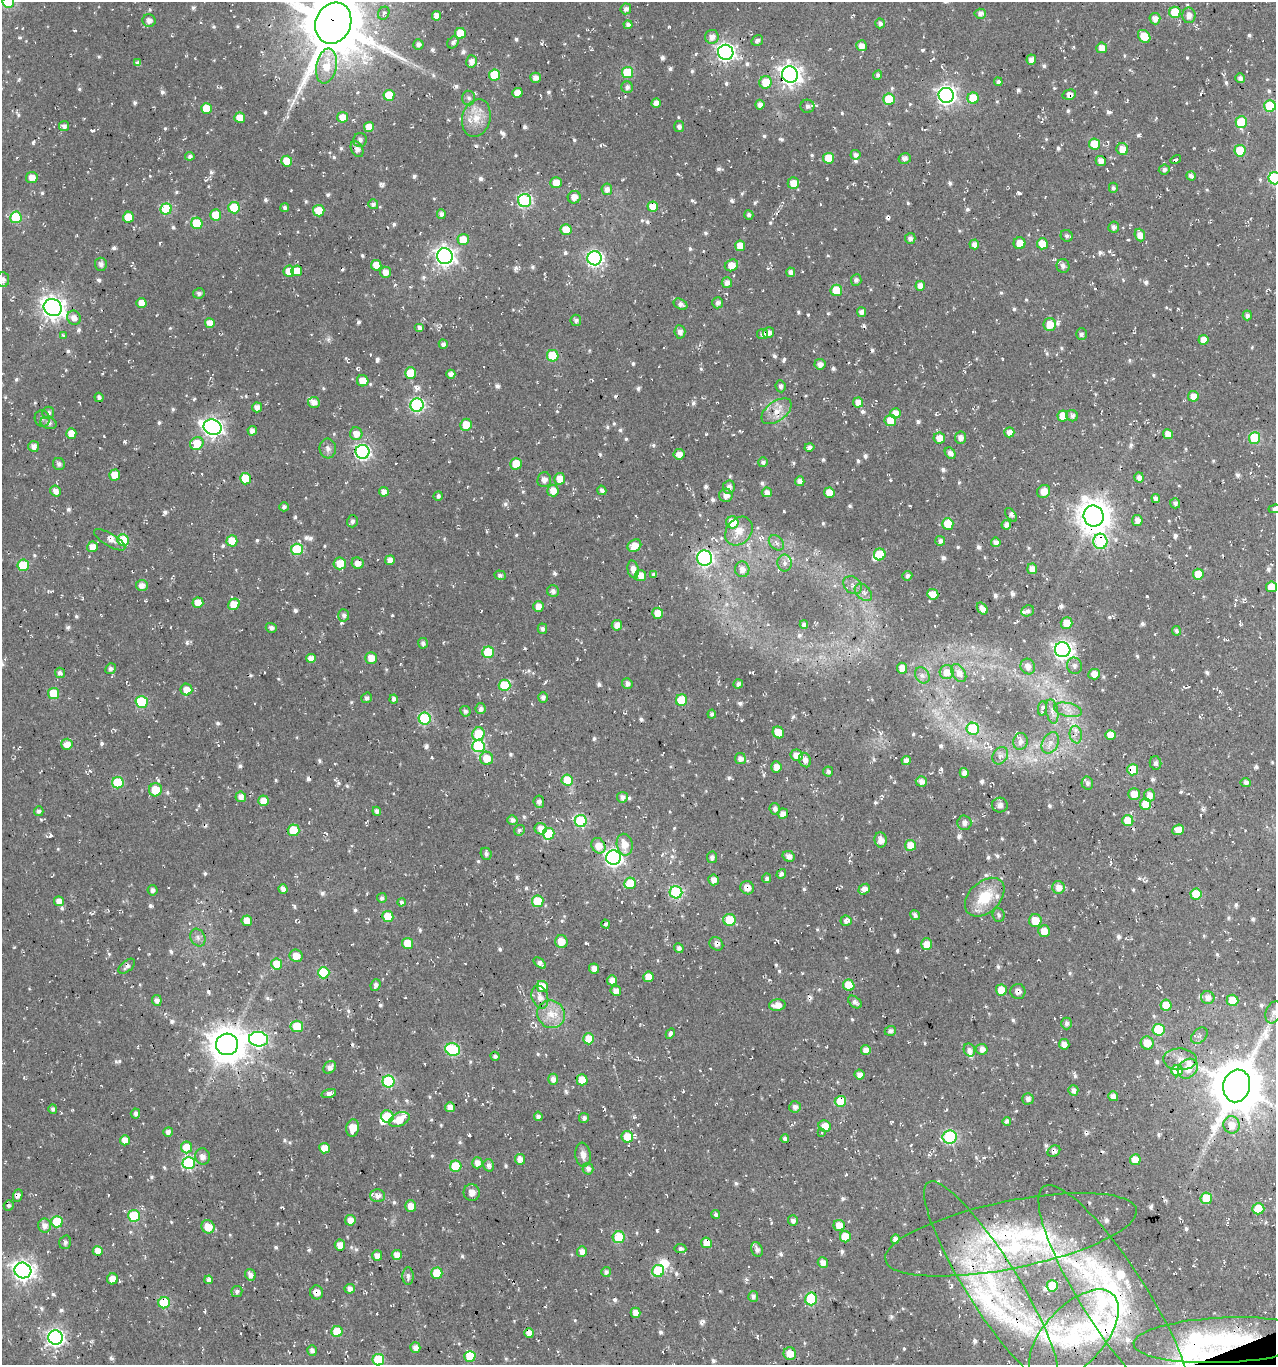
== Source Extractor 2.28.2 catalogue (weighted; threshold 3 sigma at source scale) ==
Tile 6 of 4 x 4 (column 2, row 2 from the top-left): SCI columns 1396-2669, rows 2727-4089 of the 5286 x 5452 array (HDU 1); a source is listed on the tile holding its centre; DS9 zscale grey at full resolution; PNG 1278 x 1367 px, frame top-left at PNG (2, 2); each listed source drawn as its Kron ellipse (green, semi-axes under 4 px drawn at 4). Shown black and unused: <1% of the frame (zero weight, under 2 of 3 exposures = <1% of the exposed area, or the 3 px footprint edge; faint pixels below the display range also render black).
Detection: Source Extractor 2.28.2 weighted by HDU 2 'WHT'; one run over the whole footprint, this tile lists its part. Background 0.0243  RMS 0.0089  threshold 0.04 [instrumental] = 3 sigma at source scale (4.5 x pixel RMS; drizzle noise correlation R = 1.50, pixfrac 1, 0.0396/0.0396 arcsec/px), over >= 5 px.
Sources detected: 1071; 3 inside a brighter object's white glare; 33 cosmic-ray / hot-pixel residue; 1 long thin detection or spike segment (spike, bleed or trail) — neither listed nor drawn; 30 inside a brighter listed object's ellipse — not listed separately; of the other 1004, all 500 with FLUX_AUTO >= 2.68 (the completeness limit of this list) listed and drawn (504 fainter detections not listed), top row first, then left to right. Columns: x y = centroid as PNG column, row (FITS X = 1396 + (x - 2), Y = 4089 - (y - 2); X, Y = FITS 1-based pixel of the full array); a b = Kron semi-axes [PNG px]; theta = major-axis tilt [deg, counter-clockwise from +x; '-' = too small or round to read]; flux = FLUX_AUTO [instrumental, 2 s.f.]
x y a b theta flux
8 2 6 6 - 72
626 9 5 5 - 4.3
1175 12 6 5 - 39
384 13 7 5 60 3.2
980 14 5 5 - 4.7
1189 15 8 6 -90 5.7
436 16 5 4 - 8.1
1155 19 6 5 - 6.7
149 21 6 6 - 4.6
333 23 21 17 67 7400
880 23 5 4 - 3.5
628 25 4 4 - 3.5
460 33 5 5 - 24
1144 36 7 5 -49 16
712 37 7 7 - 6.8
757 41 6 5 - 3
453 42 7 5 48 3.3
418 44 5 5 - 3.8
861 46 5 5 - 7.8
1102 48 5 5 - 8.1
726 52 8 7 - 360
1031 60 5 5 - 6
472 61 6 5 - 6.3
138 63 4 4 - 3
326 66 17 10 79 19
628 72 5 5 - 45
494 75 5 5 - 40
790 75 8 8 - 540
878 75 5 4 - 2.8
535 78 5 5 - 5.7
1240 78 5 5 - 3.7
766 82 6 6 - 18
998 82 4 4 - 3.2
627 87 6 5 - 3.6
517 93 5 5 - 8.6
389 95 5 5 - 22
946 95 7 7 - 400
1069 95 7 5 14 5.5
469 98 7 6 - 2.7
973 98 5 5 - 24
889 99 6 5 - 37
656 103 5 4 - 6.6
760 105 5 4 - 4.7
807 106 7 6 - 3.8
1270 106 6 6 - 63
206 108 5 5 - 18
342 117 5 5 - 11
240 118 5 5 - 12
476 118 19 14 75 16
1241 122 6 5 - 40
64 126 5 5 - 4
679 126 5 5 - 3.7
369 127 5 5 - 10
360 140 7 6 - 3
1094 144 5 5 - 28
357 149 8 5 -63 5.4
1122 149 6 5 - 11
1240 151 5 5 - 35
855 155 5 4 - 3.1
190 156 4 4 - 2.7
829 158 5 5 - 22
905 158 6 5 - 3.9
1176 159 5 3 - 3.2
287 161 5 5 - 18
1101 161 5 5 - 6.8
1164 170 5 5 - 3
1191 176 5 4 - 3.9
32 177 6 5 - 8.1
1275 178 6 6 - 99
556 183 6 5 - 11
793 183 5 5 - 10
1113 188 5 4 - 2.9
607 189 6 5 - 5.3
574 197 6 6 - 7.6
525 201 6 6 - 140
373 204 5 5 - 3.4
653 207 5 5 - 14
234 208 5 5 - 42
285 208 4 4 - 2.9
166 209 6 5 - 62
319 211 6 5 - 17
441 214 5 4 - 3.7
216 215 5 5 - 22
749 215 5 4 - 2.7
16 217 6 5 - 52
128 217 5 5 - 23
197 223 6 5 - 38
1114 227 6 5 - 3.6
566 230 5 5 - 15
1140 235 6 5 - 9.4
1067 236 6 5 - 2.7
910 238 5 5 - 4
463 239 5 5 - 14
1020 243 6 6 - 12
974 244 5 5 - 6.6
1042 244 5 5 - 22
740 246 5 5 - 12
445 256 8 8 - 440
595 258 7 7 - 230
101 264 6 6 - 3.4
376 265 5 5 - 16
731 265 7 5 25 11
1063 266 7 6 - 4.2
289 271 5 5 - 13
297 271 5 5 - 12
385 272 5 5 - 7
791 272 5 4 - 4.4
3 279 7 6 - 4.5
856 280 6 5 - 2.7
727 283 5 5 - 5.8
920 286 5 4 - 7.2
836 290 6 5 - 36
199 293 6 5 - 2.8
141 303 5 5 - 9.7
718 303 5 5 - 3.8
681 304 7 5 -29 4.4
53 308 9 8 - 650
862 312 5 4 - 5.4
1247 315 5 4 - 4.3
74 318 7 6 - 6.2
576 320 5 5 - 3
210 323 5 5 - 10
1050 324 6 6 - 13
419 328 5 4 - 3.1
680 332 7 5 -85 4.3
769 332 5 5 - 5.9
763 334 5 5 - 3.9
1081 334 6 5 - 3
64 335 3 3 - 4
1203 340 5 5 - 9.1
443 344 5 4 - 3.5
553 356 6 5 - 39
820 364 5 5 - 5.5
411 373 5 5 - 28
451 374 4 4 - 5.3
363 381 6 5 - 14
780 386 6 5 - 3.1
1193 396 5 5 - 8.7
99 397 5 4 - 3.1
314 402 6 5 - 6.3
858 403 5 5 - 8.3
417 405 7 6 - 150
257 407 5 5 - 6.1
777 411 17 9 36 11
48 413 6 6 - 3.5
895 413 5 5 - 9.9
1063 416 5 5 - 18
1072 416 6 5 - 3
42 418 8 7 - 2.9
890 421 6 5 - 18
49 423 8 6 -19 3.6
466 425 6 5 - 17
213 427 9 7 -22 390
252 431 5 4 - 5.2
1009 432 5 5 - 7.1
71 433 5 5 - 11
356 434 6 6 - 8.5
1168 434 5 4 - 9.7
939 438 6 5 - 11
961 438 6 5 - 5.2
1255 438 6 5 - 54
197 443 7 6 - 21
34 446 5 5 - 5.4
809 447 5 4 - 3.8
328 448 10 8 -85 4.2
362 452 7 7 - 210
950 453 6 4 -49 4.5
679 454 5 5 - 7.3
763 462 5 5 - 3.2
59 464 6 6 - 3
516 464 5 5 - 22
115 475 5 5 - 16
1139 478 5 5 - 5.5
245 479 5 5 - 32
560 479 6 5 - 12
544 480 7 7 - 4.9
800 481 5 4 - 5.5
729 487 6 6 - 5
602 490 5 4 - 3.2
56 491 5 5 - 6.4
553 491 6 5 - 10
1044 491 7 6 - 11
384 492 5 4 - 6
767 492 5 5 - 5.8
829 493 5 5 - 12
726 495 7 6 - 6.2
438 496 5 4 - 3
1156 499 4 4 - 3.9
1175 503 5 5 - 3.1
284 507 4 4 - 2.9
1275 509 6 4 5 3.8
1011 515 8 4 -52 3
1094 516 10 10 - 1600
1137 520 5 5 - 6.1
352 521 6 5 - 3
732 522 6 6 - 22
948 524 6 5 - 29
1006 525 5 4 - 4.8
739 531 15 12 51 13
110 540 18 6 -31 5.2
123 540 6 5 - 44
232 541 5 5 - 22
940 541 5 5 - 3.8
1100 541 7 7 - 88
996 542 5 4 - 5.8
776 543 8 6 -45 3.5
634 546 7 6 - 12
93 547 5 5 - 8.4
297 549 6 5 - 56
880 554 6 5 - 32
704 558 7 7 - 180
390 560 5 4 - 6.7
340 563 6 6 - 14
357 563 6 5 - 6.7
785 563 8 7 - 3.8
23 565 6 5 - 43
633 569 9 5 -78 7.4
742 569 8 7 - 7.1
1032 569 5 5 - 8
654 574 4 3 - 2.8
1198 574 5 5 - 19
500 575 6 4 -18 3
640 575 5 5 - 12
907 576 5 4 - 3.2
142 585 6 5 - 6.2
853 585 10 8 -40 4.4
1271 587 5 5 - 15
553 591 6 6 - 3.9
863 592 10 7 -45 3.9
933 594 6 5 - 11
198 603 5 5 - 15
234 604 6 5 - 19
538 607 5 5 - 9
982 609 6 4 -54 6.9
1028 611 6 5 - 2.9
658 613 5 5 - 10
344 615 6 5 - 3
1067 623 6 5 - 12
804 624 4 4 - 3.8
617 625 5 5 - 7.4
271 628 5 4 - 3.1
542 629 5 4 - 3
1176 631 5 4 - 3.2
423 643 5 4 - 3.3
1063 650 7 7 - 400
488 652 6 5 - 49
311 658 5 4 - 9.8
371 658 6 5 - 11
1028 666 8 7 - 5.4
1074 666 8 7 - 3.8
902 668 5 5 - 9
111 669 5 5 - 3.6
947 672 7 7 - 9.1
60 673 5 5 - 2.9
959 673 10 6 -56 6.4
1094 674 6 5 - 9.2
922 675 8 6 -58 3.4
627 683 5 5 - 4.4
738 684 5 4 - 3.8
505 685 6 6 - 44
186 690 6 6 - 10
54 693 5 5 - 25
543 697 5 5 - 3.6
367 698 5 5 - 2.7
394 699 4 4 - 3.8
682 700 6 5 - 38
142 702 6 6 - 54
1042 708 7 4 83 3.6
481 709 5 5 - 3.9
1068 710 14 6 -11 6.8
465 711 5 5 - 2.9
1052 711 12 6 -80 5.6
712 714 4 4 - 2.9
425 719 6 6 - 86
973 729 6 6 - 51
778 732 6 5 - 15
478 734 6 6 - 38
1076 735 9 6 -81 4.7
1110 735 5 5 - 10
1020 741 8 7 - 4.5
1050 743 11 8 63 6
67 744 5 5 - 10
478 746 6 6 - 90
796 755 6 5 - 10
1000 756 9 7 57 3.9
487 758 6 6 - 13
740 759 5 5 - 5.2
805 760 7 5 -66 5.1
906 760 4 4 - 5.7
1156 763 7 5 -77 3.4
776 767 5 5 - 8.2
1133 770 6 5 - 23
828 771 5 5 - 2.8
964 773 5 4 - 6.2
567 780 5 5 - 28
921 781 5 5 - 5.6
1246 782 5 4 - 4
118 783 6 5 - 44
1087 783 6 5 - 3
155 790 6 6 - 20
1134 794 6 6 - 9.4
1149 795 6 5 - 8.2
241 797 5 5 - 6.3
622 797 5 5 - 4.3
264 801 5 5 - 13
539 802 6 5 - 4
1145 804 5 5 - 19
1000 805 8 7 - 4.7
775 809 5 5 - 3.6
39 811 5 4 - 2.8
377 811 4 4 - 4.3
783 814 5 5 - 6.3
512 820 5 4 - 3.4
581 821 6 6 - 85
1128 821 5 5 - 24
964 823 7 7 - 5.7
541 829 6 5 - 8.3
293 830 6 6 - 31
519 830 5 5 - 2.7
1178 830 6 5 - 10
549 834 6 6 - 41
881 840 7 6 - 7.9
625 845 11 8 -80 13
910 845 5 5 - 14
598 846 8 6 -57 12
486 854 6 5 - 3
789 856 6 5 - 5.3
712 857 6 5 - 4.3
614 858 7 7 - 310
781 874 5 4 - 2.9
767 878 5 4 - 2.9
714 880 5 5 - 6.4
630 883 6 5 - 28
1058 887 6 6 - 8.5
747 888 7 6 - 7.1
283 889 5 4 - 6.2
864 889 6 4 39 6.5
153 890 5 5 - 2.8
676 892 6 6 - 100
1196 894 5 5 - 31
985 897 23 15 43 31
382 898 5 5 - 3
59 901 5 5 - 7.6
538 901 6 5 - 40
402 902 4 3 - 2.7
915 915 5 4 - 2.8
999 915 7 6 - 2.7
388 916 5 5 - 23
729 920 6 6 - 25
247 921 5 5 - 9.8
846 921 5 5 - 4.6
1035 921 6 6 - 17
606 924 4 4 - 2.7
1044 931 6 6 - 9.4
198 938 9 7 -61 3.5
561 942 6 6 - 11
407 943 5 5 - 20
716 944 7 6 - 3.7
926 944 6 5 - 12
679 948 5 4 - 3.8
296 956 6 6 - 9.4
540 963 7 4 -38 4.4
277 964 5 5 - 22
127 966 10 5 39 3.4
594 968 5 5 - 6.6
324 973 6 5 - 51
648 977 5 5 - 11
612 980 5 5 - 7.3
376 985 6 5 - 3.3
849 985 6 5 - 32
542 987 6 5 - 17
1001 990 5 5 - 16
616 991 5 5 - 6.5
1018 991 7 7 - 4.5
540 997 12 8 -72 7.7
1208 997 7 6 - 6.5
157 1000 5 5 - 4.6
1232 1000 6 5 - 18
855 1002 8 5 -39 3.1
777 1005 8 5 5 9.1
1166 1005 5 5 - 20
1274 1012 11 8 68 4.7
551 1014 14 13 - 15
1067 1023 6 5 - 3.8
297 1026 6 6 - 26
1159 1030 6 6 - 48
890 1031 5 5 - 3
670 1034 5 4 - 3.2
1199 1036 9 6 43 3.2
258 1039 9 7 -7 230
589 1039 5 5 - 19
1147 1043 6 6 - 15
227 1044 11 11 - 2000
1064 1044 5 5 - 5.5
982 1049 6 5 - 5.3
453 1050 7 6 - 89
866 1050 5 4 - 6.9
969 1050 6 5 - 4.3
495 1056 4 4 - 3
1180 1059 17 11 -2 10
330 1067 7 5 47 5.5
1188 1069 11 9 43 12
1177 1071 6 5 - 32
859 1075 5 5 - 6
553 1079 5 5 - 5.5
582 1080 5 5 - 22
388 1082 6 6 - 92
1237 1086 16 13 76 5300
1073 1090 5 5 - 4.7
329 1093 7 4 16 4.1
1113 1096 5 5 - 5.8
1028 1099 6 5 - 3.5
840 1101 6 5 - 33
450 1107 5 5 - 7.5
795 1107 6 5 - 3.8
53 1109 4 4 - 2.7
135 1113 5 4 - 3.6
387 1116 6 6 - 19
538 1116 5 4 - 3.8
584 1118 5 5 - 3.1
399 1119 11 6 22 18
1007 1121 4 4 - 3.1
1232 1125 8 8 - 10
825 1126 6 5 - 13
353 1128 9 6 82 15
168 1132 5 4 - 5.1
822 1133 3 3 - 8.8
627 1137 6 5 - 21
950 1137 7 6 - 100
785 1139 4 4 - 3.2
125 1140 5 5 - 8.8
187 1147 6 5 - 19
324 1148 5 5 - 15
1054 1151 7 5 31 3.3
583 1155 12 7 -82 6.2
203 1156 8 7 - 5.1
520 1159 5 5 - 8
1135 1160 5 5 - 15
189 1163 6 6 - 110
477 1163 5 5 - 6.1
489 1165 6 5 - 3.6
456 1166 5 5 - 41
588 1169 6 5 - 4.4
472 1193 8 8 - 6.8
18 1195 6 4 69 3.9
377 1196 7 6 - 5.5
1206 1198 6 6 - 25
9 1205 5 5 - 2.8
411 1206 6 5 - 8.4
1258 1209 6 5 - 23
716 1214 4 4 - 2.8
134 1216 6 6 - 57
350 1220 5 5 - 8.8
793 1221 5 5 - 4.3
57 1222 5 5 - 45
45 1225 7 6 - 6.1
839 1226 6 5 - 14
208 1227 7 6 - 16
1011 1235 128 33 11 130
619 1237 6 6 - 44
845 1237 5 5 - 18
895 1239 5 4 - 4.2
65 1242 7 5 72 3.1
706 1243 5 5 - 13
340 1245 5 5 - 9.4
680 1249 6 4 -7 3
757 1249 7 5 -68 4.1
98 1251 5 5 - 13
582 1251 5 5 - 7
397 1255 5 5 - 8.7
377 1256 5 5 - 6.7
823 1263 5 5 - 6.9
23 1270 8 7 - 470
658 1271 6 6 - 59
606 1272 5 5 - 3.3
437 1273 5 5 - 29
250 1275 6 5 - 4.3
408 1276 8 5 90 3.5
112 1279 5 5 - 10
209 1280 4 4 - 4.7
991 1283 119 26 -58 160
1052 1286 5 5 - 23
350 1289 5 5 - 4.7
237 1291 5 5 - 3.4
317 1292 7 6 - 7.3
753 1296 5 5 - 3.6
1115 1298 132 32 -57 150
811 1299 6 6 - 69
164 1303 6 5 - 54
635 1313 5 5 - 8.3
337 1332 5 5 - 27
529 1333 5 4 - 6.7
1074 1336 57 30 47 79
55 1338 7 7 - 290
1224 1340 90 22 2 120
415 1348 5 5 - 6.7
312 1351 5 5 - 4.2
790 1354 6 6 - 12
470 1356 5 5 - 28
378 1360 6 6 - 51
Overlapping masked pixels (flux is a lower limit): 37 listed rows (the first 20) at x y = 333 23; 790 75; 766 82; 1069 95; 1176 159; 769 332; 763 334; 777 411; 362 452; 1094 516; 1100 541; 1076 735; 1133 770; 1128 821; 614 858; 747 888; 716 944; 127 966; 324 973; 1018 991
Isophote crosses this tile's border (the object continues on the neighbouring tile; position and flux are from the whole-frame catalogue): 7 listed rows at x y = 8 2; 333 23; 1275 178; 3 279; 1275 509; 1274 1012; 378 1360